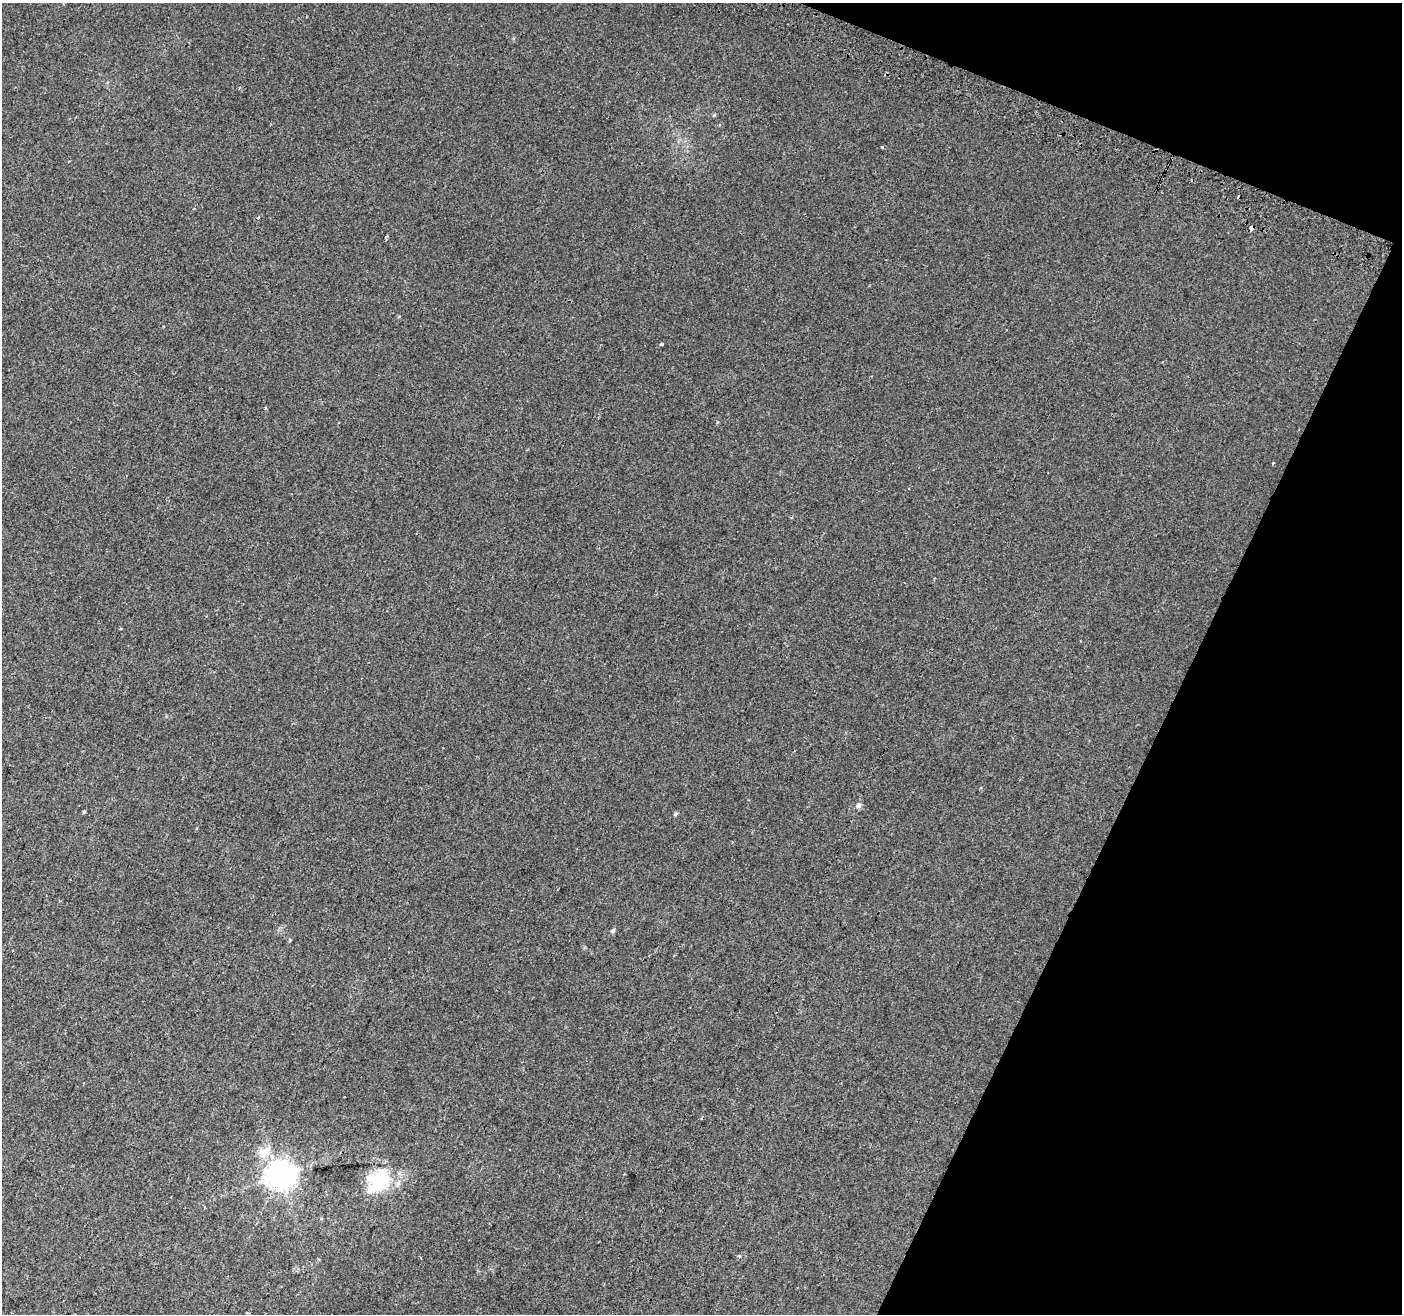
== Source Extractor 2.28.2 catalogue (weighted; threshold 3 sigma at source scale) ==
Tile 8 of 4 x 4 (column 4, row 2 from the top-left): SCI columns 4227-5626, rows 2939-4250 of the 5644 x 5810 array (HDU 1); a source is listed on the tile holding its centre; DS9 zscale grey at full resolution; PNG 1404 x 1316 px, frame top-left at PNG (2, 3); no overlay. Shown black and unused: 20% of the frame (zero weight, under 2 of 3 exposures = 2% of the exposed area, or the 3 px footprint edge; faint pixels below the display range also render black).
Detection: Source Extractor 2.28.2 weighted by HDU 2 'WHT'; one run over the whole footprint, this tile lists its part. Background 0.0104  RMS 0.004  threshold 0.0181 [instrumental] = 3 sigma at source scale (4.5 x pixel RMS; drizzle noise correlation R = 1.50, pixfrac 1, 0.0396/0.0396 arcsec/px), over >= 5 px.
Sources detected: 17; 2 cosmic-ray / hot-pixel residue — not listed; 1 inside a brighter listed object's ellipse — not listed separately; the other 14 listed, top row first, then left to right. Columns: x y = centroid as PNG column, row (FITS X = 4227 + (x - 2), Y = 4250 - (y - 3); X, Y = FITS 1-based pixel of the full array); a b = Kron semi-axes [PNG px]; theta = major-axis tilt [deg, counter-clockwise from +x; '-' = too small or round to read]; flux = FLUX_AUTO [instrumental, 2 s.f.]
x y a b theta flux
714 115 5 4 - 0.43
882 147 3 3 - 0.81
1251 228 4 3 - 3.6
662 344 4 3 - 0.73
1273 463 3 2 - 0.38
121 628 3 3 - 0.42
858 805 7 5 69 1
84 812 4 4 - 0.41
675 814 5 4 - 0.68
613 930 6 5 - 0.81
264 1152 22 12 30 5.6
279 1175 10 9 - 510
378 1181 34 26 47 19
739 1256 5 4 - 0.52
Overlapping masked pixels (flux is a lower limit): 1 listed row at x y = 1251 228